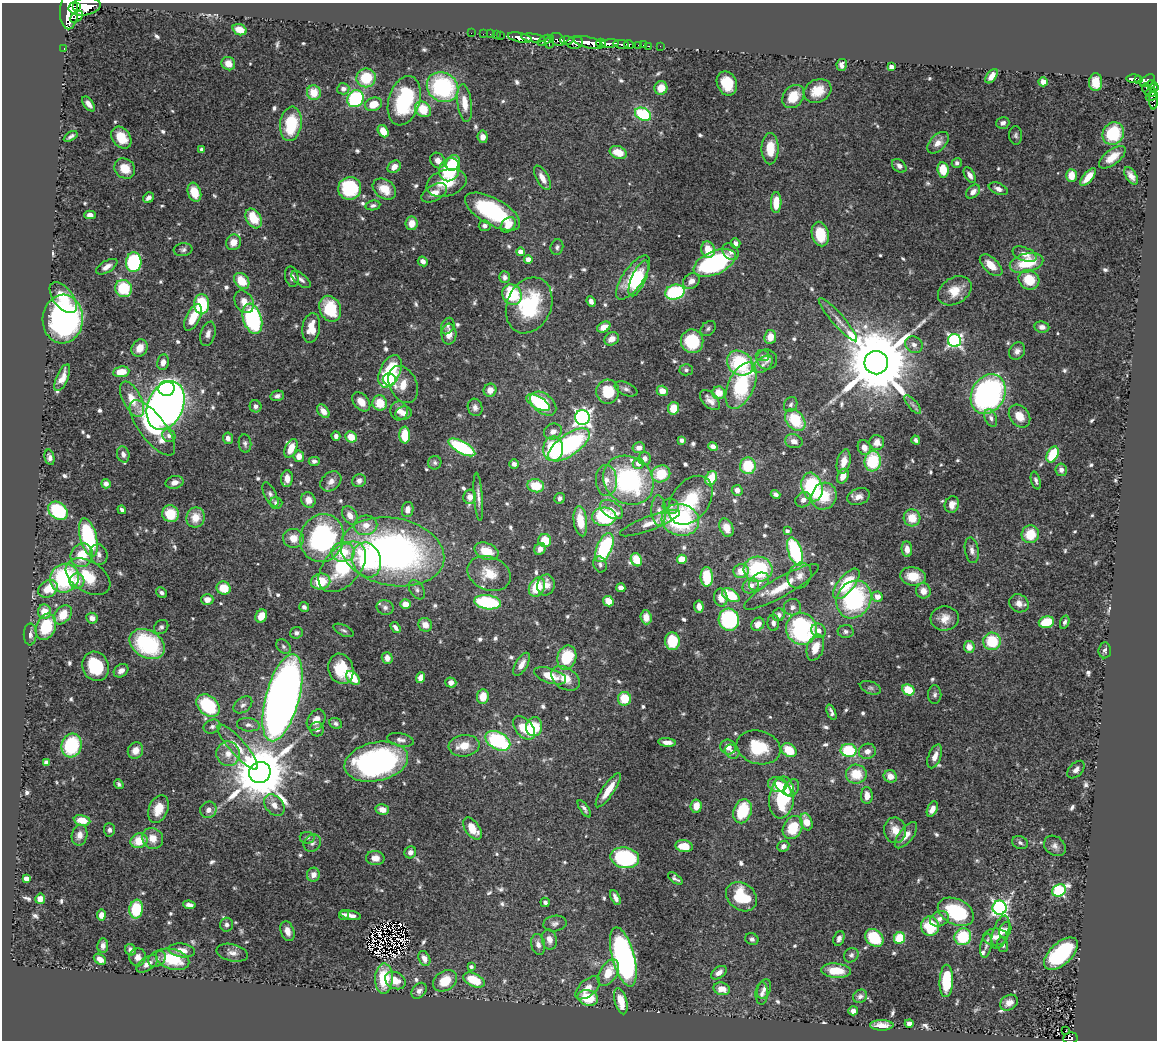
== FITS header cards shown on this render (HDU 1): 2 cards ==
NAXIS1  =                 1155
NAXIS2  =                 1038

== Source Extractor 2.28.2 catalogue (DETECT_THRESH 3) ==
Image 1155 x 1038 px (HDU 1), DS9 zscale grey, 1 PNG px = 1 image px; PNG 1159 x 1042 px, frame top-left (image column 1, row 1038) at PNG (2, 3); each listed source drawn as its Kron ellipse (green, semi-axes under 4 px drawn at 4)
Background 0.958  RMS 0.029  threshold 0.0864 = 3 sigma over >= 5 px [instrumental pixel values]
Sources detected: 757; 8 with non-positive FLUX_AUTO (blend fragments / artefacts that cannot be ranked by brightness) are neither listed nor drawn; of the other 749, the 500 brightest by FLUX_AUTO listed and drawn (249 fainter detections omitted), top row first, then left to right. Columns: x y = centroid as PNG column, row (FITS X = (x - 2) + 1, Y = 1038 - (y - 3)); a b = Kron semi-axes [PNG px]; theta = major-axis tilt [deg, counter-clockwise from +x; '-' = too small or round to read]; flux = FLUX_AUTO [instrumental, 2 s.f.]
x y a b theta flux
76 7 3 2 - 1400
85 7 16 8 10 5900
69 11 18 9 89 6400
77 17 7 5 39 680
240 30 7 5 -22 28
471 33 2 2 - 11
483 34 2 2 - 13
490 34 2 2 - 18
496 35 2 2 - 19
500 35 3 2 - 32
520 38 12 4 -11 1900
533 38 12 4 -7 2000
557 39 8 6 -31 750
545 40 8 4 30 520
567 40 6 4 0 500
550 42 7 4 77 490
575 42 8 6 10 1200
588 43 15 5 -14 3500
601 43 4 4 - 1000
609 44 9 4 5 1600
621 44 8 3 -7 260
629 45 5 3 - 280
639 45 3 3 - 51
643 45 2 2 - 8.2
648 46 3 2 - 30
660 46 2 2 - 7.7
64 49 3 2 - 22
228 64 7 6 - 22
842 65 6 5 - 9.5
891 67 4 4 - 18
992 76 8 5 54 14
366 78 9 9 - 72
1134 78 7 3 1 210
1138 80 4 3 - 200
1147 81 8 5 38 550
1043 82 5 4 - 18
1096 82 9 6 -90 37
727 83 12 9 -66 54
1151 84 4 4 - 310
443 87 16 14 -33 250
661 88 7 6 - 26
1154 88 5 4 - 360
343 89 6 5 - 8.4
1146 89 5 3 - 84
818 91 14 11 26 40
1151 92 5 4 - 280
314 93 7 7 - 41
1152 96 6 3 22 190
793 97 13 10 50 47
355 99 9 7 52 200
1153 100 9 4 -89 91
404 101 25 15 73 180
465 103 19 7 -83 30
89 104 8 4 -53 12
373 104 9 6 16 33
423 109 9 7 -41 56
643 114 8 6 -25 140
1003 123 7 5 17 7.3
291 124 17 10 82 110
383 131 7 5 -55 26
1113 134 12 10 58 110
1016 135 9 6 -87 5.6
71 136 7 3 32 6.2
483 137 6 5 - 14
121 138 12 9 -53 50
938 143 13 8 45 17
770 149 15 8 90 44
202 150 4 3 - 5.5
618 152 9 6 -22 37
1112 157 16 7 38 29
438 161 8 7 - 13
453 163 8 6 64 43
957 163 5 5 - 6.5
899 166 8 5 -39 7.7
394 167 7 5 41 16
125 168 11 9 -42 38
449 170 12 10 67 120
943 170 8 5 -81 48
970 175 8 5 -59 11
1071 176 6 5 - 27
1131 176 10 5 -56 13
1088 177 11 4 49 33
542 178 13 6 -61 19
446 183 20 13 18 58
350 188 11 11 - 150
384 189 13 9 -35 37
998 189 10 5 -23 10
194 192 10 6 -71 45
973 192 8 5 44 12
434 193 14 8 29 20
148 198 6 5 - 8.7
776 202 10 5 88 30
373 205 7 5 9 6
493 212 30 13 -29 210
90 215 5 4 - 11
254 218 10 7 -59 56
412 223 7 6 - 24
508 225 9 6 48 23
485 226 6 5 - 8.3
820 234 12 8 -77 65
233 242 8 7 - 24
735 243 5 4 - 8.4
557 247 8 6 76 6.1
183 250 9 6 6 6.5
708 250 8 6 -75 35
520 252 4 4 - 17
731 252 9 7 -49 9.8
1025 254 12 6 -22 13
528 259 4 4 - 17
423 261 5 4 - 11
134 262 10 7 86 250
715 263 22 11 24 310
1026 263 17 9 15 74
991 265 14 7 -43 30
107 267 12 5 31 14
292 277 10 6 -76 11
505 277 6 5 - 7.3
633 278 26 10 55 71
639 278 19 7 66 62
301 279 11 5 -40 8.4
1029 280 11 9 -34 51
242 281 9 6 -49 46
691 281 9 7 38 14
124 288 9 8 - 96
955 291 18 13 32 37
675 292 10 7 14 170
512 295 11 9 -53 120
63 298 18 9 -52 48
591 301 5 4 - 8.7
244 302 12 9 -59 20
202 304 10 7 90 99
529 305 29 22 67 160
330 309 13 10 -66 95
193 317 14 7 64 41
63 319 24 20 86 590
252 319 16 9 -72 260
838 320 28 6 -49 17
448 326 8 6 66 5.7
604 327 7 5 30 17
1042 327 7 5 -8 9.7
311 328 15 9 81 34
708 328 9 6 43 5.5
208 334 12 7 74 11
449 334 10 7 88 22
770 337 7 6 - 28
612 339 7 6 - 16
692 341 12 11 - 93
954 341 6 6 - 460
914 345 9 8 - 10
140 348 9 7 55 24
1017 351 9 7 53 9.7
763 356 7 5 -3 5.4
767 359 10 10 - 13
163 362 8 5 80 14
740 363 14 11 -41 160
876 363 12 11 - 29000
763 364 11 7 37 11
686 370 6 6 - 5.2
390 371 17 10 65 110
121 372 8 5 8 39
62 378 14 6 66 19
389 380 6 6 - 360
403 385 19 13 -65 40
741 386 25 13 65 170
167 388 8 7 - 480
626 389 12 6 -22 8.1
490 390 6 6 - 19
662 391 5 5 - 20
608 392 12 11 - 66
719 393 6 6 - 30
988 394 21 16 63 610
277 396 7 5 12 7.4
132 399 19 9 -63 37
710 400 12 7 -45 14
361 402 11 7 -49 18
380 403 7 7 - 42
538 403 13 6 -30 58
543 404 15 9 -39 110
791 404 8 6 62 5.6
913 405 11 4 -50 6.5
166 406 25 17 66 2200
255 406 6 6 - 8.6
475 407 9 7 -71 9.6
673 408 6 5 - 33
323 411 7 5 -52 17
399 411 9 9 - 13
404 413 8 6 8 13
1019 416 12 9 -51 27
582 417 7 7 - 780
991 418 9 6 -67 7.7
795 420 12 8 -52 83
152 428 33 13 -53 140
553 431 9 7 24 13
405 435 8 5 -88 50
169 436 7 6 - 8.8
336 436 5 4 - 6.4
351 437 6 5 - 35
228 438 6 5 - 10
682 440 4 4 - 5.9
916 440 4 4 - 5.8
794 441 9 7 -12 14
877 442 7 7 - 19
245 443 9 6 -83 6.2
569 445 24 10 35 300
713 446 5 4 - 9.6
462 447 15 6 -29 190
864 447 7 6 - 17
291 448 10 5 66 30
639 448 6 5 - 11
553 449 12 10 87 130
123 454 8 6 -74 9.6
1053 454 8 5 64 80
299 456 5 5 - 23
50 457 8 5 -77 7.4
645 458 6 6 - 11
314 461 5 4 - 6.5
873 461 10 8 83 120
844 462 12 6 77 22
435 463 7 6 - 5.3
638 463 5 5 - 16
514 464 5 4 - 8.3
748 466 8 8 - 78
1061 470 6 5 - 9.6
661 474 9 8 - 63
843 476 7 5 66 19
711 478 7 5 59 61
287 479 8 5 86 18
606 480 15 10 -87 23
628 480 26 23 -40 320
1036 480 9 4 -75 6.5
331 481 11 9 40 14
359 481 7 6 - 8.1
174 482 9 6 13 11
106 484 5 4 - 10
536 486 8 6 -14 56
812 487 14 10 -74 200
737 490 5 5 - 10
776 494 5 4 - 8.6
270 495 13 6 -63 7.9
824 496 14 12 65 58
470 497 7 6 - 16
478 497 24 4 -85 12
859 497 12 8 21 15
560 498 5 5 - 7.3
308 500 8 7 - 16
691 500 27 18 54 88
803 500 8 7 - 11
276 503 6 6 - 7.1
952 505 8 7 - 17
671 506 8 7 - 7.6
612 509 13 8 -34 17
122 510 4 3 - 5.3
408 510 8 5 80 12
58 511 11 8 -38 150
659 511 15 7 -87 15
171 514 8 8 - 57
350 515 10 7 -59 17
196 517 10 9 - 32
604 517 12 9 1 180
912 518 8 8 - 38
680 520 19 16 -13 240
580 521 15 6 -82 50
650 523 32 7 21 26
366 525 11 10 - 22
726 528 9 6 -67 23
787 531 4 3 - 6.2
1030 534 9 8 - 54
88 537 19 8 -75 210
293 538 10 9 - 25
322 538 24 21 72 360
545 540 6 6 - 43
604 548 15 7 67 200
540 549 6 5 - 14
907 549 8 5 -85 15
972 550 13 7 -79 10
487 551 12 8 -22 48
343 552 12 9 2 59
392 552 52 34 -11 900
795 552 15 7 -70 180
82 555 12 11 - 57
99 555 10 8 -76 12
682 559 5 4 - 60
367 560 18 14 -71 160
636 560 7 5 -61 52
600 564 8 6 -69 6
342 567 29 18 49 140
758 569 14 13 - 180
741 571 8 7 - 30
489 573 22 16 -22 51
800 576 13 11 57 18
913 576 13 9 -8 35
88 577 24 15 -32 67
707 577 10 6 -88 72
64 578 15 14 - 230
77 581 7 7 - 16
321 581 10 8 9 58
759 582 11 8 34 14
846 584 18 8 51 96
546 585 10 8 77 22
751 586 8 7 - 15
537 587 10 7 62 70
781 587 43 9 29 52
224 588 7 6 - 43
621 588 4 4 - 13
48 589 10 8 34 41
417 590 10 7 -57 7.5
923 591 7 7 - 17
162 593 6 4 -37 5.8
731 595 10 5 -30 70
877 597 5 5 - 20
721 598 9 7 -81 18
207 599 6 5 - 17
854 599 19 16 60 270
608 601 5 5 - 35
487 602 13 7 -8 170
1019 603 10 8 -30 16
405 604 5 5 - 23
699 606 6 4 -83 14
304 607 5 5 - 5.8
385 607 8 7 - 7.3
792 607 8 8 - 9
44 612 7 6 - 31
63 615 11 7 48 43
779 615 6 6 - 9.3
261 616 7 5 63 27
646 617 7 5 -86 22
92 618 6 5 - 14
945 618 14 12 5 25
729 620 11 10 - 180
1046 622 8 5 17 75
1065 622 7 4 73 6.3
773 623 8 5 -90 8
758 624 7 6 - 17
425 625 7 6 - 17
46 627 13 9 68 88
161 627 8 6 45 5.7
395 628 6 3 -55 6.9
801 629 16 15 - 280
344 630 11 5 -26 5.4
819 631 7 6 - 11
846 631 8 6 1 7.2
296 633 6 5 - 7.1
30 634 11 6 -90 8.7
672 641 9 7 -85 73
992 641 9 8 - 82
147 644 19 13 -31 210
283 646 8 6 -45 5.4
969 647 6 5 - 18
815 648 13 8 71 33
1105 650 8 6 85 6.2
387 658 6 5 - 13
567 658 12 9 71 84
522 664 13 6 60 16
95 666 15 13 -62 97
341 669 15 12 -71 57
121 671 8 6 38 13
550 676 17 7 -18 38
353 678 8 5 -49 50
421 678 5 4 - 16
565 678 16 10 -32 32
451 683 5 5 - 12
870 688 11 6 -20 5.5
908 690 6 5 - 55
935 695 9 6 89 6.6
483 697 7 6 - 27
282 698 45 16 74 2800
624 699 6 6 - 55
243 705 10 7 38 8.2
208 706 13 9 -42 130
831 712 8 3 -67 6.4
316 720 11 8 58 21
336 723 6 5 - 5.4
248 725 11 6 -7 9.2
212 727 9 6 24 7.2
534 727 9 8 - 85
524 728 14 8 -49 45
317 729 7 7 - 8.3
401 740 14 6 -10 9.6
498 741 13 8 -28 220
667 742 9 4 -6 13
71 746 12 10 74 130
464 746 15 10 8 33
238 747 29 8 -49 33
728 747 8 7 - 16
759 747 22 16 -15 79
789 750 8 6 -37 50
849 750 8 6 -10 110
135 751 8 7 - 21
867 751 8 7 - 13
732 752 8 6 -39 11
228 754 12 11 - 25
935 756 12 6 68 17
46 762 4 4 - 5.4
376 762 32 19 12 520
1076 770 10 6 45 12
260 772 11 10 - 16000
856 774 10 9 - 52
890 776 7 6 - 20
119 784 5 4 - 5.7
778 784 10 7 -7 25
783 787 10 5 -43 26
791 788 9 7 58 13
608 790 20 6 55 38
867 796 8 6 -88 18
782 797 21 12 82 150
274 805 12 8 -48 16
696 806 7 5 83 17
158 809 14 9 69 38
584 809 10 4 -55 6.5
932 809 8 5 64 14
208 810 8 8 - 13
382 810 7 5 -12 18
743 811 12 9 70 92
82 820 8 5 -9 32
806 822 9 5 -70 28
793 827 12 9 59 66
472 828 12 7 -54 33
109 830 6 5 - 6.9
895 830 13 11 -82 24
79 835 10 8 80 15
906 835 16 7 52 20
153 838 11 10 - 24
307 838 7 5 -8 5.2
139 841 8 7 - 47
312 843 9 7 45 7.7
1020 843 8 6 -23 5.5
684 846 9 6 -8 35
783 846 6 5 - 9.1
1055 846 12 9 -40 10
410 852 6 5 - 10
375 858 9 7 -2 17
625 858 14 10 -11 230
313 875 7 6 - 15
675 878 8 4 -37 5.6
26 879 4 4 - 21
1059 890 7 6 - 220
741 897 17 13 -38 96
615 898 8 4 -63 8.9
40 899 5 5 - 16
545 902 5 4 - 6.5
189 905 6 4 -8 11
1000 908 7 7 - 590
136 909 9 7 82 110
956 912 19 12 -26 140
101 915 5 4 - 13
344 915 5 5 - 6.7
351 915 10 4 -12 13
939 919 10 7 20 12
555 924 12 7 10 8.6
226 925 7 6 - 6.7
930 926 10 9 - 76
1005 930 8 5 66 8.7
287 931 10 6 -70 19
1001 932 17 7 73 19
963 937 8 8 - 93
995 937 12 8 1 17
839 938 8 5 70 8.2
874 938 10 8 -43 79
899 938 6 5 - 77
549 939 10 7 -78 15
752 939 7 5 -26 6.4
538 945 10 7 -77 12
1003 945 7 5 -75 5.5
103 946 7 5 83 10
986 946 12 5 80 7.8
130 950 6 5 - 9
182 950 13 7 -8 20
232 953 16 8 -13 13
1061 954 21 11 43 220
851 955 8 7 - 5.8
138 957 9 8 - 14
623 957 30 11 -75 700
424 958 8 5 -65 12
100 959 6 5 - 13
157 959 9 7 38 8.8
172 959 17 10 -16 86
147 964 12 6 34 15
471 967 4 3 - 6
836 971 15 7 -5 41
608 973 15 8 57 40
719 973 9 5 36 13
384 979 15 9 89 57
395 980 11 8 -28 25
474 980 11 6 -25 63
445 981 13 9 35 44
946 981 16 7 88 77
588 988 15 8 42 19
722 989 8 6 -15 23
764 989 10 6 70 8.6
419 991 9 6 51 10
762 993 11 6 87 7.5
860 996 7 6 - 6.7
588 998 10 7 -16 67
621 1001 13 6 -75 36
1009 1003 9 7 33 15
853 1011 5 4 - 8.5
909 1023 4 4 - 8.9
882 1025 12 5 0 18
1065 1031 3 2 - 5.4
1070 1038 7 5 9 130
At the frame edge (FLAGS 8, measured only in part): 2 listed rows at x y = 69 11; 1070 1038
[249 fainter detections neither listed nor drawn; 8 non-positive-flux detections neither listed nor drawn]